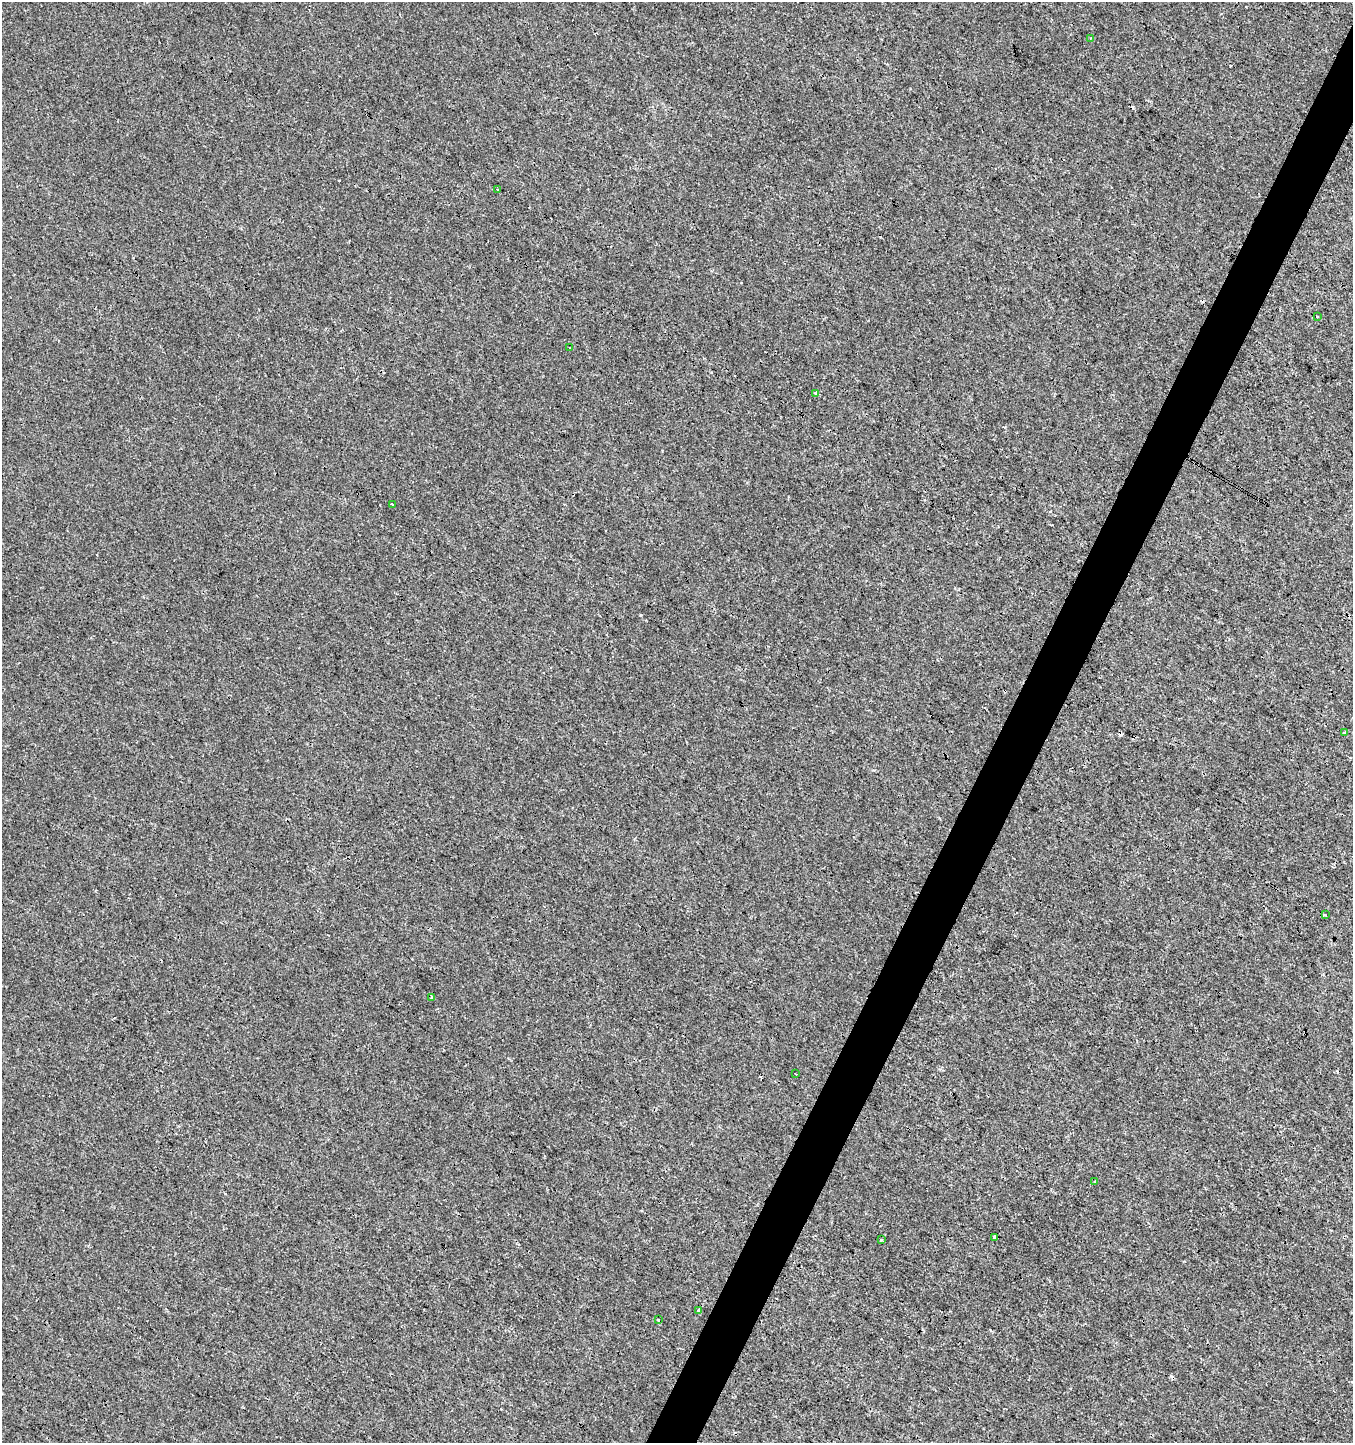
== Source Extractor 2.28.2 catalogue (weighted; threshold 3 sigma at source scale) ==
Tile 10 of 4 x 4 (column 2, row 3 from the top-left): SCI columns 1549-2899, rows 1448-2888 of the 5865 x 5770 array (HDU 1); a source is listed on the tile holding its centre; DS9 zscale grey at full resolution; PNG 1355 x 1445 px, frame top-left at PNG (2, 2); each listed source drawn as its Kron ellipse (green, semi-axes under 4 px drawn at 4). Shown black and unused: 4% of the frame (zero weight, under 3 of 4 exposures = <1% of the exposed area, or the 3 px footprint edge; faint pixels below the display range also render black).
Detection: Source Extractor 2.28.2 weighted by HDU 2 'WHT'; one run over the whole footprint, this tile lists its part. Background 8.52e-04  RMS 0.0013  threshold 0.00604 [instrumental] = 3 sigma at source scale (4.5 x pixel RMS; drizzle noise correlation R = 1.50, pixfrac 1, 0.0396/0.0396 arcsec/px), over >= 5 px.
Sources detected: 18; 3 cosmic-ray / hot-pixel residue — neither listed nor drawn; the other 15 listed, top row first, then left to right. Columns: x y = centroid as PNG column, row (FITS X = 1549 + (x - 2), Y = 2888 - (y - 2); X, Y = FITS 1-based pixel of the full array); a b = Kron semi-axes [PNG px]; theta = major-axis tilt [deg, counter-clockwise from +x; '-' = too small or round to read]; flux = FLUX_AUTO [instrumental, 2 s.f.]
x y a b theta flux
1090 38 3 3 - 0.12
497 190 3 2 - 0.13
1317 316 2 2 - 0.16
570 347 3 2 - 0.098
816 393 3 3 - 0.56
392 505 3 2 - 0.18
1344 733 3 3 - 0.26
1325 915 3 3 - 0.22
431 997 3 3 - 0.9
796 1074 3 2 - 0.12
1094 1182 3 3 - 0.39
995 1237 4 3 - 0.85
881 1240 4 3 - 0.15
699 1311 4 3 - 0.49
658 1320 3 3 - 0.22
Unlisted compact peaks at least as high as the median listed source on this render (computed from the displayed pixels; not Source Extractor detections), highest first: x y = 641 615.